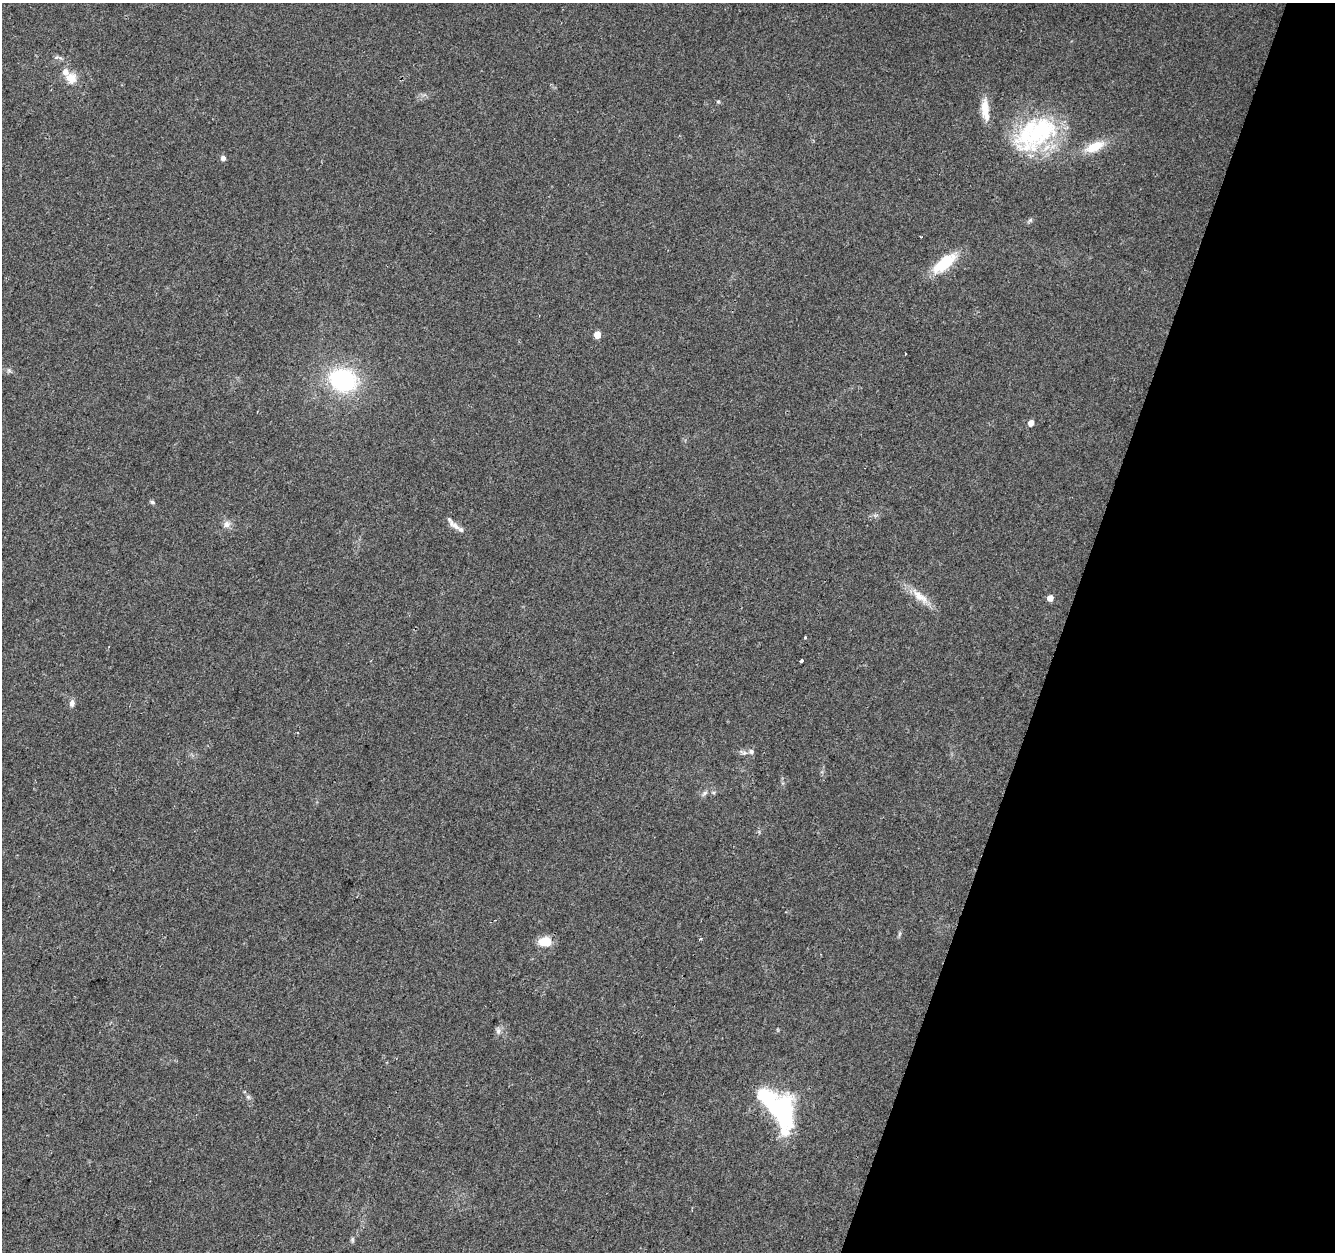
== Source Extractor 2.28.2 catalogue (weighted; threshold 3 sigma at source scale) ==
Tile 8 of 4 x 4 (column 4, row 2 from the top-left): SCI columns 4006-5338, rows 2783-4032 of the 5338 x 5499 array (HDU 1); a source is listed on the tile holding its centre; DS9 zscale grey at full resolution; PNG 1337 x 1254 px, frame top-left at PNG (2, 3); no overlay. Shown black and unused: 20% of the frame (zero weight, under 2 of 3 exposures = <1% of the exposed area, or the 3 px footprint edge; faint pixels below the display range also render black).
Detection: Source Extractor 2.28.2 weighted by HDU 2 'WHT'; one run over the whole footprint, this tile lists its part. Background 0.0384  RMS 0.0071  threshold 0.0319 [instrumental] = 3 sigma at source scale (4.5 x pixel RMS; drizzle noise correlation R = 1.50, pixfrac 1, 0.0396/0.0396 arcsec/px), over >= 5 px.
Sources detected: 36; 2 inside a brighter object's white glare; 2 cosmic-ray / hot-pixel residue — not listed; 3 inside a brighter listed object's ellipse — not listed separately; the other 29 listed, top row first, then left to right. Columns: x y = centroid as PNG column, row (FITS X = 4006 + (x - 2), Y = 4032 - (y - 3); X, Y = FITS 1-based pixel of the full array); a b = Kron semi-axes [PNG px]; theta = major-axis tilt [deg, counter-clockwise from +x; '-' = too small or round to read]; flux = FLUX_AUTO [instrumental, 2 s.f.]
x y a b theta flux
71 78 14 13 - 9.5
718 102 6 4 0 0.86
985 110 29 10 -85 11
1039 132 68 30 35 83
1095 147 26 11 23 16
223 158 5 5 - 3.4
1030 220 7 4 45 1.2
944 263 26 11 39 30
597 335 5 5 - 12
9 370 7 5 -45 1.5
343 380 30 24 -18 71
1031 423 5 4 - 6.1
152 502 6 5 - 1.2
226 524 11 9 46 3.8
456 526 16 7 -41 5.3
920 596 30 11 -39 11
1050 598 5 4 - 6.2
805 637 3 3 - 1.7
801 661 4 3 - 4.4
72 703 9 6 81 2.8
751 751 7 6 - 2
705 793 10 5 43 2.1
899 934 7 4 71 1.1
701 939 3 3 - 1.1
545 941 14 9 2 13
498 1031 8 6 70 2.4
248 1097 7 5 -44 1.6
767 1098 52 23 -37 43
352 1240 7 4 -89 1.2